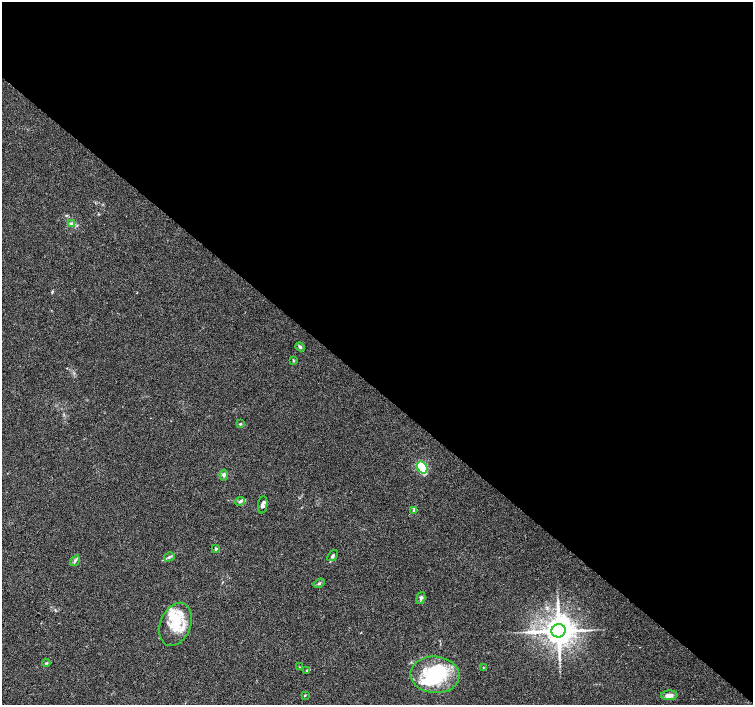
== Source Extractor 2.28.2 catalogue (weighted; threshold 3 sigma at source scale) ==
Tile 3 of 4 x 4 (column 3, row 1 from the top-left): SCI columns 3012-4513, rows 4455-5860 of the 6016 x 6028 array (HDU 1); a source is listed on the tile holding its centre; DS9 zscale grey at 2 x 2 block average (1 PNG px = mean of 2 x 2 image px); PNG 755 x 707 px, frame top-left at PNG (2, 2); each listed source drawn as its Kron ellipse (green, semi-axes under 4 px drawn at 4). Shown black and unused: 55% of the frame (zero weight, under 3 of 4 exposures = <1% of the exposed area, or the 3 px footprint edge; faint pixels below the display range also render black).
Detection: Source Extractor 2.28.2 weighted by HDU 2 'WHT'; one run over the whole footprint, this tile lists its part. Background 0.0466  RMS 0.0039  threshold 0.0176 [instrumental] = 3 sigma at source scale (4.5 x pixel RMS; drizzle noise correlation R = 1.50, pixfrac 1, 0.0396/0.0396 arcsec/px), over >= 5 px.
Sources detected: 31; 1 inside a brighter object's white glare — neither listed nor drawn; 6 inside a brighter listed object's ellipse — not listed separately; the other 24 listed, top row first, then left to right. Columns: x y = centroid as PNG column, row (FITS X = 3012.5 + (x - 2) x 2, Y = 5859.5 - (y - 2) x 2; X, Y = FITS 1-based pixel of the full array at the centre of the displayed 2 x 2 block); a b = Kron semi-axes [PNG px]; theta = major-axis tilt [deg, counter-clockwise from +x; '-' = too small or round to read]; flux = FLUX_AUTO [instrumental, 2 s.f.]
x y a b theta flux
71 223 4 3 - 1.1
300 347 5 3 - 1.6
293 360 4 2 - 0.86
240 424 3 3 - 0.93
422 467 6 5 - 38
224 475 5 4 - 2.6
240 501 5 3 - 1.8
263 505 9 4 83 2.8
414 510 4 3 - 1.4
216 549 3 3 - 1.4
332 556 6 3 51 1.7
169 557 5 3 - 1.6
75 561 6 3 57 1.6
319 583 6 3 32 1.4
421 598 6 4 73 1.9
176 624 22 15 68 28
559 631 7 6 - 1900
46 663 4 3 - 0.93
300 667 3 2 - 0.6
483 667 2 2 - 0.35
307 670 3 3 - 0.79
435 675 24 18 -4 58
305 695 3 2 - 0.64
669 695 8 5 4 5.2
Diffuse or blended objects may show on this block-average render without a row.